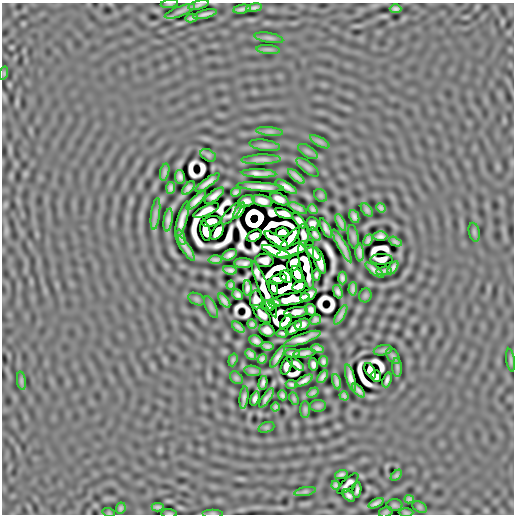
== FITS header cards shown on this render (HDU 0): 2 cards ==
NAXIS1  =                  512
NAXIS2  =                  512

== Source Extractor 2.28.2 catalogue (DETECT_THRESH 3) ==
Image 512 x 512 px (HDU 0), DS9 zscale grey, 1 PNG px = 1 image px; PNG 516 x 516 px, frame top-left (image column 1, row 512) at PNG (2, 3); each listed source drawn as its Kron ellipse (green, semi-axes under 4 px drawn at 4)
Background 9.11e-07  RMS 2.8e-04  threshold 8.31e-04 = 3 sigma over >= 5 px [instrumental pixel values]
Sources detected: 204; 27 with non-positive FLUX_AUTO (blend fragments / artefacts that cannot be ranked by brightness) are neither listed nor drawn; the other 177 listed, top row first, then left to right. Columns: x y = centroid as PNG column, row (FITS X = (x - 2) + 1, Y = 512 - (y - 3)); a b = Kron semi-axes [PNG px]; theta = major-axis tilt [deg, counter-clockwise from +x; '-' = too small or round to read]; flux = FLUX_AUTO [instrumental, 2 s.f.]
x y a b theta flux
169 4 9 3 8 0.025
198 5 10 4 15 0.046
254 8 8 3 9 0.055
242 9 8 3 10 0.057
396 9 6 4 0 0.051
180 11 16 5 21 0.064
205 14 12 3 14 0.076
191 18 6 3 10 0.038
269 38 14 5 -10 0.054
268 49 12 4 -5 0.047
4 73 7 4 72 0.023
270 131 13 4 -7 0.061
320 142 11 4 -30 0.055
265 145 15 5 -8 0.063
308 151 11 5 -33 0.044
208 155 8 5 -30 0.036
261 159 20 5 1 0.095
308 167 13 5 -38 0.053
165 172 9 4 78 0.052
259 173 17 4 -2 0.12
296 176 10 3 -41 0.076
180 177 7 5 -82 0.066
207 183 14 4 35 0.1
260 187 24 4 -4 0.15
286 187 12 4 -31 0.11
171 188 6 4 85 0.055
188 188 8 4 48 0.067
236 192 5 4 - 0.046
321 195 7 6 - 0.03
214 196 12 4 37 0.094
279 199 9 5 -26 0.12
196 201 13 4 43 0.12
246 201 8 5 22 0.079
262 201 10 5 -17 0.13
298 208 10 3 -24 0.06
381 208 5 4 - 0.042
313 209 5 4 - 0.042
206 210 14 5 24 0.055
367 210 7 5 -52 0.047
239 211 9 4 58 0.042
231 213 14 5 47 0.028
284 213 9 4 -19 0.12
155 214 16 4 83 0.084
354 216 7 4 -65 0.062
168 220 11 4 81 0.095
182 220 19 4 73 0.14
211 221 9 5 15 0.17
299 221 9 4 -52 0.069
341 222 9 3 -64 0.058
312 224 7 6 - 0.056
326 228 11 4 -62 0.069
205 231 10 5 -78 0.21
217 232 9 5 57 0.27
282 232 6 4 5 0.22
474 232 9 5 -77 0.034
315 234 8 4 -54 0.051
303 235 10 5 -89 0.036
254 236 8 5 29 0.13
380 236 7 5 0 0.066
181 237 8 3 -70 0.057
353 237 12 5 -80 0.041
290 239 15 4 49 0.16
277 240 14 4 -34 0.19
368 240 6 4 64 0.051
395 242 7 3 -27 0.043
342 246 18 3 -61 0.12
186 248 15 3 -55 0.097
295 249 20 5 21 0.058
276 252 15 4 -21 0.095
360 252 9 4 -85 0.071
313 253 10 4 -46 0.096
230 255 7 5 27 0.076
382 259 11 5 1 0.082
215 260 7 4 -2 0.055
264 260 9 7 -3 0.053
319 261 14 5 -72 0.14
243 263 9 5 -2 0.072
293 263 8 5 68 0.073
306 267 23 5 -76 0.095
393 268 7 4 58 0.062
230 270 7 4 -9 0.062
374 270 11 4 -37 0.078
384 271 7 3 10 0.05
297 274 9 4 -64 0.47
316 275 5 3 - 0.039
286 277 7 5 -48 0.2
342 278 6 4 -89 0.052
278 279 9 4 16 0.28
231 285 4 4 - 0.038
299 286 7 5 33 0.15
247 288 8 4 -87 0.055
273 288 7 4 -72 0.056
264 289 30 5 -67 0.063
353 289 7 3 86 0.051
338 292 7 4 -69 0.058
238 295 6 4 -42 0.056
308 295 9 5 33 0.11
365 295 7 6 - 0.03
196 299 9 5 -27 0.031
290 299 19 6 9 0.17
256 300 9 6 -88 0.02
224 301 8 4 -53 0.066
275 303 6 4 6 0.059
269 305 6 5 - 0.008
211 307 12 5 -64 0.046
311 310 6 5 - 0.059
296 312 12 5 8 0.13
262 314 11 5 -47 0.039
341 315 11 4 60 0.07
315 320 6 4 33 0.046
286 322 8 4 53 0.027
252 324 5 4 - 0.041
302 324 8 5 24 0.08
238 327 7 3 -38 0.048
294 328 9 4 40 0.086
267 330 8 6 -22 0.088
283 333 6 3 -3 0.041
302 339 19 5 20 0.14
256 341 7 5 -28 0.071
267 346 6 4 -6 0.049
317 349 6 4 -12 0.056
383 350 9 5 13 0.031
292 353 7 3 -5 0.051
304 353 11 4 7 0.069
251 354 6 4 -44 0.053
393 356 9 5 -52 0.036
277 357 12 4 57 0.088
262 359 5 4 - 0.049
233 360 6 3 72 0.032
511 360 11 4 -82 0.038
323 361 5 4 - 0.046
296 364 10 4 -37 0.044
313 364 6 4 -78 0.061
286 366 9 5 68 0.033
397 367 9 5 -85 0.038
252 371 8 5 -8 0.045
370 371 8 5 -62 0.094
376 376 6 5 - 0.045
323 377 7 4 57 0.061
236 378 7 5 -45 0.037
350 378 13 4 -75 0.11
387 380 8 3 71 0.057
21 381 9 4 -82 0.039
304 381 10 4 29 0.079
337 382 8 3 -79 0.059
263 383 7 4 78 0.052
292 384 6 3 -5 0.042
358 390 8 3 -47 0.065
313 392 6 4 32 0.044
282 395 5 4 - 0.043
344 396 5 4 - 0.037
244 398 11 3 84 0.071
255 398 7 4 72 0.062
267 398 11 3 53 0.068
294 399 6 4 -64 0.027
318 406 8 6 0 0.041
276 407 4 3 - 0.037
305 410 8 4 90 0.039
266 427 8 5 19 0.027
341 474 6 3 17 0.045
396 475 7 4 45 0.034
348 484 14 5 45 0.031
335 485 4 3 - 0.038
357 490 8 3 83 0.05
305 492 11 4 11 0.048
349 495 7 4 -44 0.049
409 499 4 3 - 0.036
376 503 8 3 25 0.063
394 505 8 6 -1 0.034
158 507 6 3 -1 0.038
420 507 8 5 -27 0.029
121 508 6 4 66 0.04
386 512 7 5 16 0.031
109 513 6 4 -18 0.02
169 513 8 3 -4 0.024
213 513 10 3 0 0.029
406 513 7 3 0 0.03
At the frame edge (FLAGS 8, measured only in part): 3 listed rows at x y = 169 4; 169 513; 213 513
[27 non-positive-flux detections neither listed nor drawn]